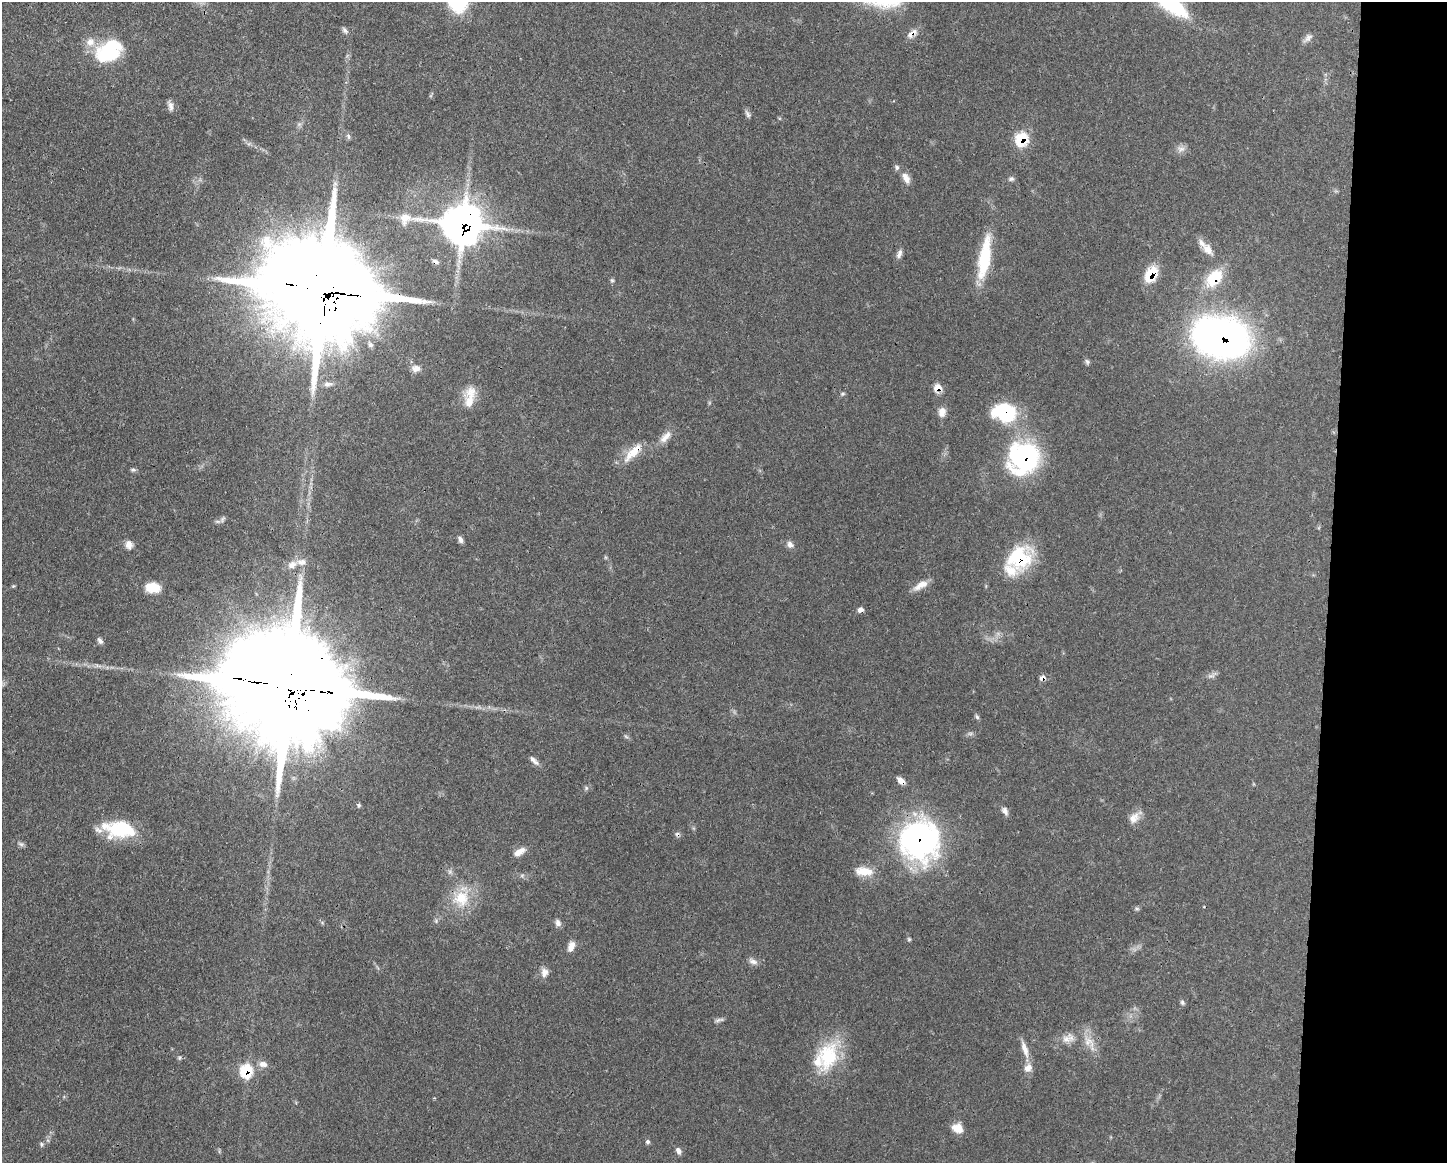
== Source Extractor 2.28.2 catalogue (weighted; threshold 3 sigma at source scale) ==
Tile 9 of 3 x 4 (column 3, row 3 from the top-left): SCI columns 3002-4446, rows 1168-2328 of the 4670 x 4658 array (HDU 1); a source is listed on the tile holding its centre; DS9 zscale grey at full resolution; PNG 1449 x 1165 px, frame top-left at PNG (2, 2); no overlay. Shown black and unused: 8% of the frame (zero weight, under 3 of 4 exposures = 1% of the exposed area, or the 3 px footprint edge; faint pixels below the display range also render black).
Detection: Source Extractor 2.28.2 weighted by HDU 2 'WHT'; one run over the whole footprint, this tile lists its part. Background 0.055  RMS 0.0032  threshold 0.0145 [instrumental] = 3 sigma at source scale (4.5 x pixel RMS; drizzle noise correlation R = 1.50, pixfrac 1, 0.05/0.05 arcsec/px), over >= 5 px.
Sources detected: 96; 3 too faint to see at this stretch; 3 inside a brighter object's white glare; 2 cosmic-ray / hot-pixel residue — not listed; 7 inside a brighter listed object's ellipse — not listed separately; the other 81 listed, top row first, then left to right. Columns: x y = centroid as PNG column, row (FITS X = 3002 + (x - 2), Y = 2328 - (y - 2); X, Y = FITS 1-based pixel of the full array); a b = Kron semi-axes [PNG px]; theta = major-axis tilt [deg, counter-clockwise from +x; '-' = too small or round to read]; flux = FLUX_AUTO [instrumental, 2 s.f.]
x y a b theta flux
345 30 9 5 -53 0.89
912 33 16 7 38 2.4
1308 38 14 7 45 1.5
109 51 33 22 30 21
170 106 13 7 -80 1.5
748 114 12 5 -64 0.94
299 124 6 6 - 0.68
348 136 8 4 -89 0.62
1021 139 9 8 - 17
1181 149 11 8 -6 1.7
906 178 16 8 -63 2.6
1011 179 8 6 22 0.79
405 218 15 12 44 4
463 224 15 13 0 690
1207 249 16 9 -53 3.3
899 254 13 6 68 1.4
984 257 53 13 81 17
435 261 9 5 -27 0.92
1151 274 15 10 58 11
1214 278 25 16 46 11
612 280 6 5 - 0.54
322 290 37 26 -12 9700
1221 337 46 32 -12 180
370 345 7 6 - 0.92
1087 362 8 6 -72 0.75
416 368 14 9 3 2.1
328 384 13 5 8 1.3
938 388 10 8 -2 2.9
843 394 6 5 - 0.54
470 396 32 14 80 6.3
942 412 12 9 81 2.2
1004 412 27 20 -11 21
665 437 21 9 46 3.2
633 452 32 10 46 6.4
1024 458 34 31 50 50
133 470 8 5 -2 0.62
218 521 9 4 -8 0.7
460 539 8 6 -69 1.1
129 544 10 9 - 2
790 544 10 8 -30 1.4
1019 558 28 24 40 22
292 565 14 10 29 2.7
921 585 21 8 29 3.2
13 586 5 5 - 0.36
152 587 15 10 -3 6.7
860 610 6 5 - 1.4
100 641 9 5 -56 1.1
98 666 11 3 -12 1.2
1042 678 8 6 37 1.4
288 686 43 28 -10 13000
977 717 7 5 -54 0.58
534 761 16 6 -45 1.5
901 780 9 6 -44 2.2
586 788 6 4 -72 0.47
359 805 6 5 - 0.52
1005 811 10 7 -57 1.4
1134 818 17 11 49 3
119 829 34 18 -6 19
920 840 46 44 -84 74
519 852 15 7 31 2.8
864 871 22 11 -6 5.5
461 898 26 22 70 11
1137 909 7 4 -1 0.52
558 923 9 7 -63 1.3
909 939 5 4 - 0.46
571 946 13 7 70 2.5
753 961 13 7 -23 1.5
544 972 12 9 78 2.1
1182 1002 7 5 -60 0.66
718 1020 11 5 21 0.93
1068 1038 19 12 15 3.8
1089 1042 20 12 -46 4.6
1025 1049 26 7 -72 3.2
828 1056 41 26 75 19
179 1058 5 5 - 0.5
263 1064 10 7 -9 1.9
246 1071 8 7 - 19
957 1128 12 10 -26 4.1
647 1142 6 6 - 0.66
42 1144 6 5 - 0.54
678 1151 8 6 -65 1.3
Overlapping masked pixels (flux is a lower limit): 19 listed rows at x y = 912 33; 1021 139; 463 224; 435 261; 1151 274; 1214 278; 322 290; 1221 337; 938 388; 1004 412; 633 452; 1024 458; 1019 558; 1042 678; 288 686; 901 780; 920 840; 461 898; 246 1071